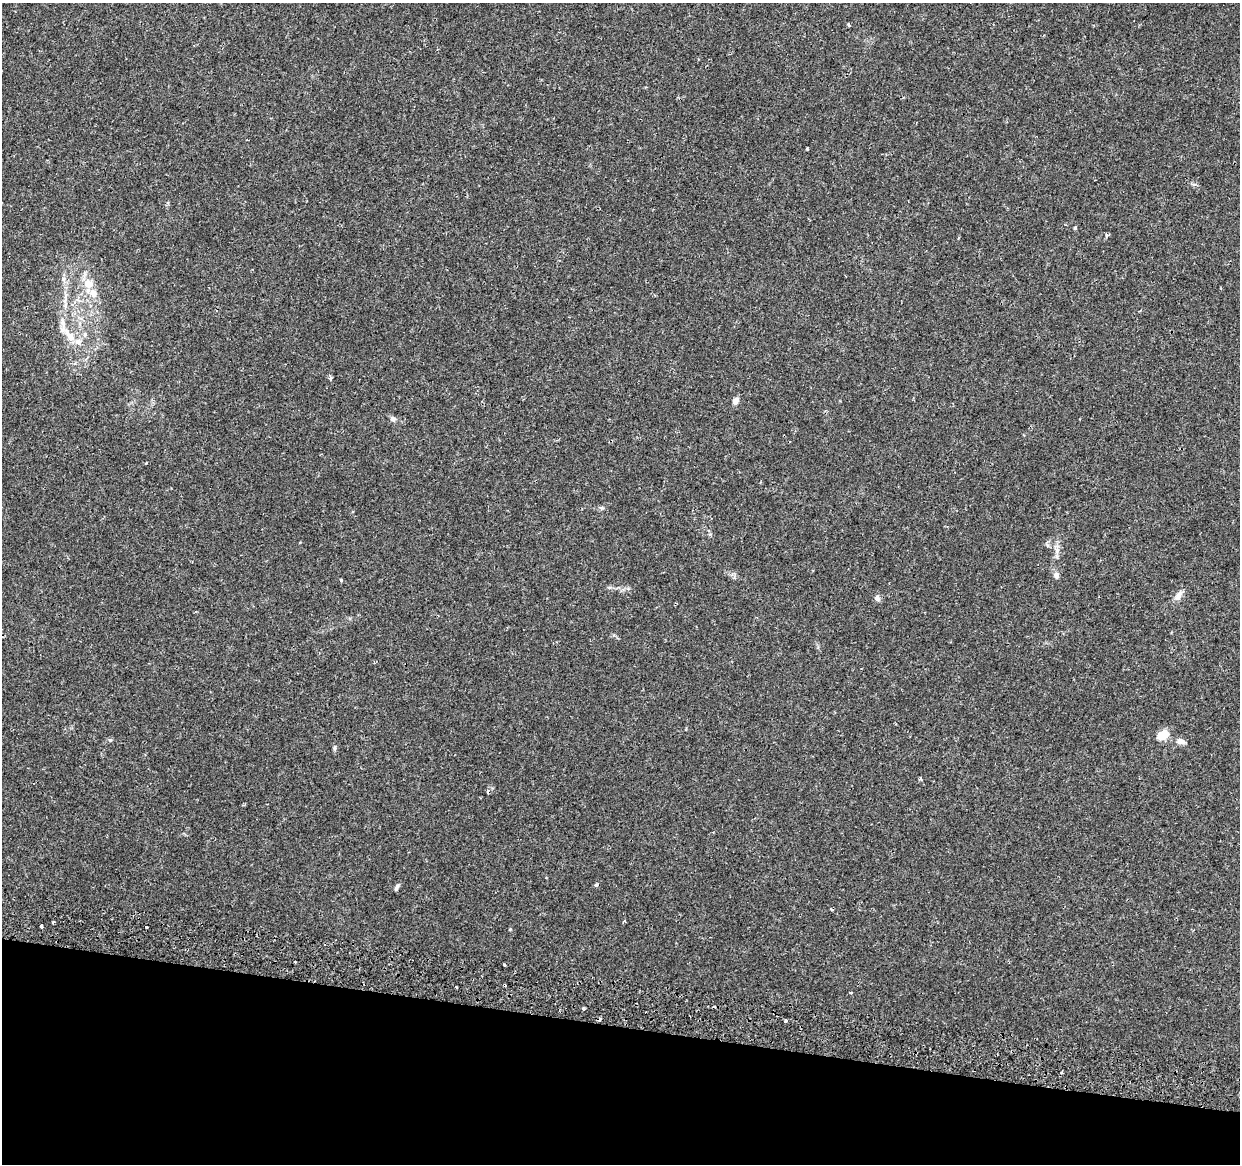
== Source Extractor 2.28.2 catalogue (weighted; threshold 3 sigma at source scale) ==
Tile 15 of 4 x 4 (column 3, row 4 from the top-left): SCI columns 2494-3731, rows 332-1493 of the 4979 x 5250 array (HDU 1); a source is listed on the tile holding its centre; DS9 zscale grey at full resolution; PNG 1242 x 1166 px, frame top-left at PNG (2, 3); no overlay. Shown black and unused: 12% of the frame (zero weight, under 2 of 3 exposures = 3% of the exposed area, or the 3 px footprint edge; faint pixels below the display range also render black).
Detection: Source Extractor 2.28.2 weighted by HDU 2 'WHT'; one run over the whole footprint, this tile lists its part. Background 0.0313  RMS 0.0031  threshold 0.0141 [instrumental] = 3 sigma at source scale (4.5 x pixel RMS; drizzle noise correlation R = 1.50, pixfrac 1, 0.0396/0.0396 arcsec/px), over >= 5 px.
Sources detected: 41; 3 cosmic-ray / hot-pixel residue — not listed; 2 inside a brighter listed object's ellipse — not listed separately; the other 36 listed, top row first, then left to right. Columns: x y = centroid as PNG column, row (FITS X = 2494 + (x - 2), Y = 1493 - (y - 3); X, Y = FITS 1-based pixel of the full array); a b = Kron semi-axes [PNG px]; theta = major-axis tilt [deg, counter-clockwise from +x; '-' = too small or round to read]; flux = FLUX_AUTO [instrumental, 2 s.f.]
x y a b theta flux
849 25 3 3 - 0.8
807 149 3 3 - 0.66
1075 228 4 4 - 0.4
1107 235 5 4 - 0.61
63 279 7 4 89 0.71
88 283 15 13 -19 4.2
63 323 13 7 -78 2.3
71 337 18 9 -42 4
330 378 4 3 - 0.99
735 401 9 7 62 1.5
393 419 8 6 -46 0.85
146 463 3 3 - 0.47
602 508 6 4 -18 0.45
1057 550 7 5 47 0.84
1056 575 8 7 - 1.1
341 580 4 4 - 0.33
1179 595 16 7 57 1.9
877 598 8 7 - 0.92
1163 734 12 8 35 5.2
110 740 5 5 - 0.48
1180 741 11 7 -7 1.6
335 748 6 4 89 0.48
596 885 4 3 - 0.6
397 887 9 4 66 0.74
624 921 4 3 - 0.35
53 922 3 3 - 2
41 926 3 3 - 1.2
146 927 3 3 - 0.63
510 929 4 3 - 0.25
504 965 3 3 - 0.77
504 985 4 3 - 6.1
456 987 3 3 - 0.44
850 992 3 2 - 0.38
583 1009 4 3 - 0.52
785 1020 3 3 - 0.84
1062 1072 4 3 - 0.37
Overlapping masked pixels (flux is a lower limit): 1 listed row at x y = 504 985